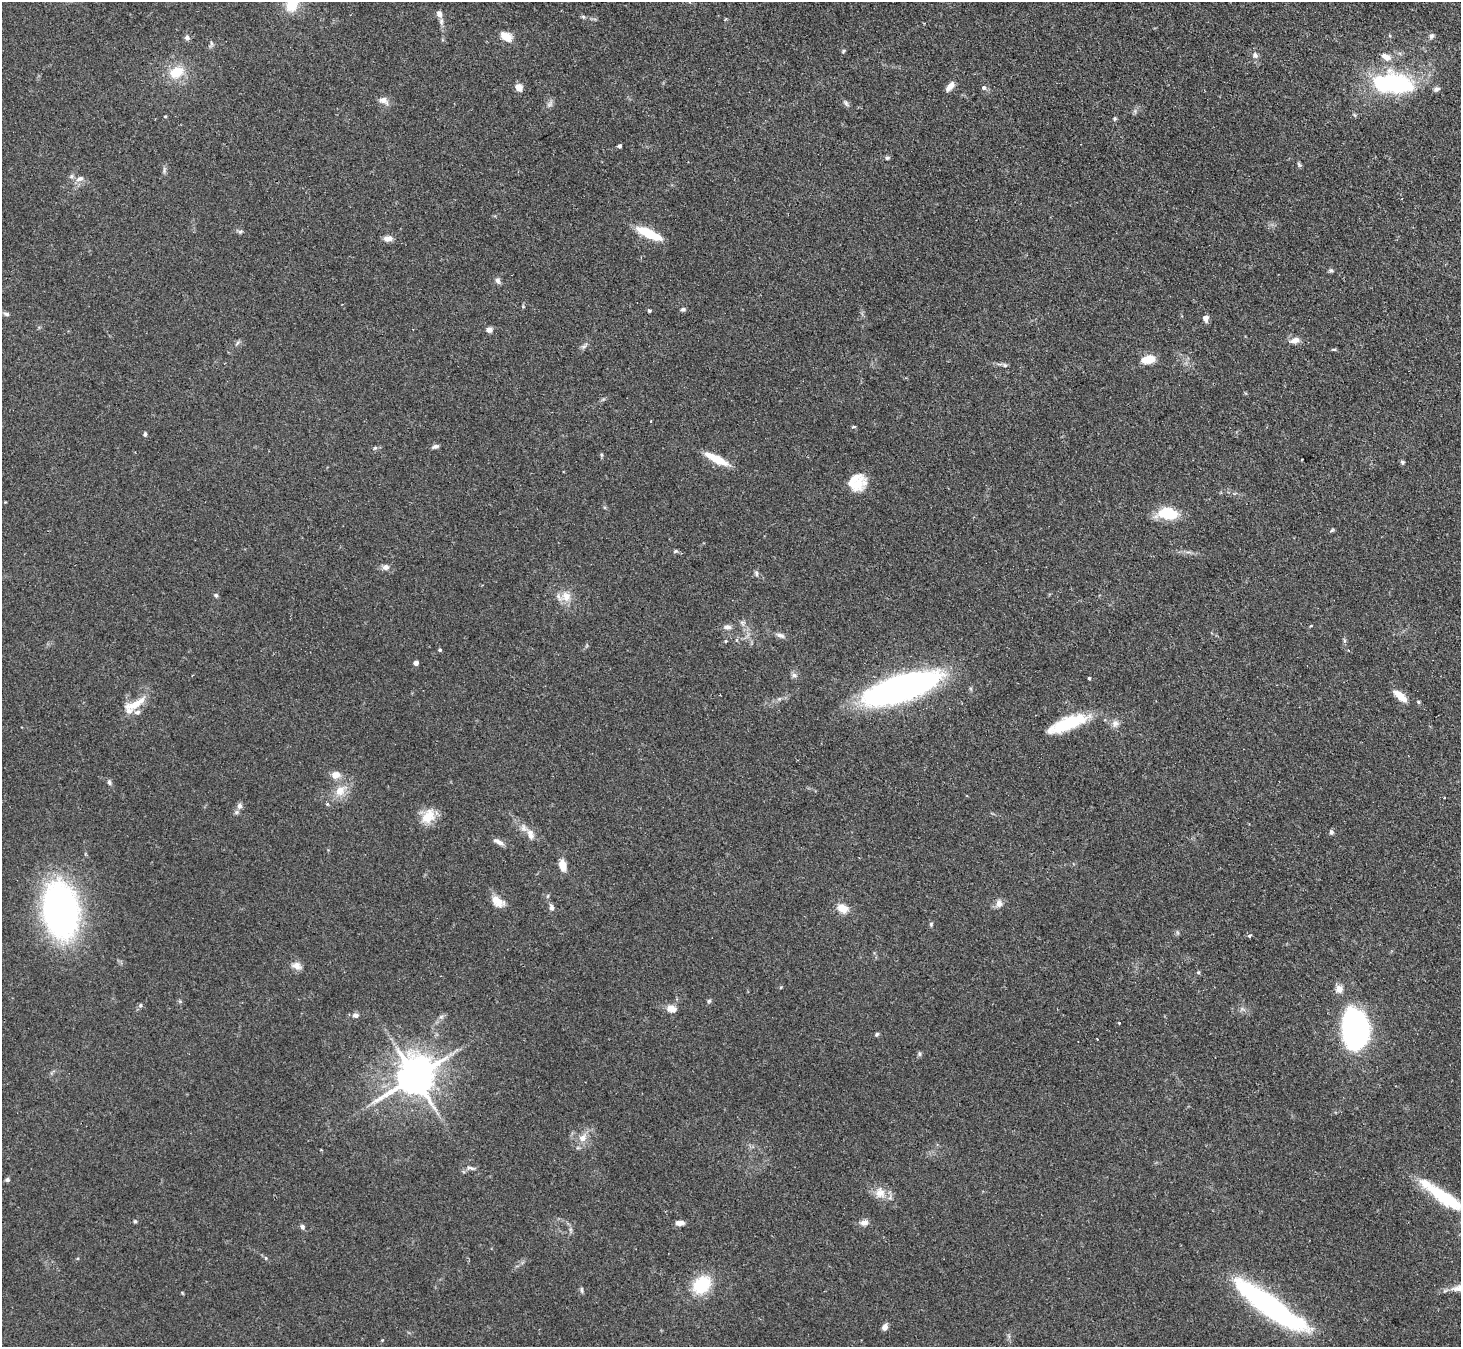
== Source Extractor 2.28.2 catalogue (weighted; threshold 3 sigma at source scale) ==
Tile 10 of 4 x 4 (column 2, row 3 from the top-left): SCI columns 1491-2949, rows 1519-2863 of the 5898 x 5865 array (HDU 1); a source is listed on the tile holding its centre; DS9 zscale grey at full resolution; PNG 1463 x 1349 px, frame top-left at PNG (2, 2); no overlay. Shown black and unused: <1% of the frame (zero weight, under 2 of 3 exposures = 3% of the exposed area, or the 3 px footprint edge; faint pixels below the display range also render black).
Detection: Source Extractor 2.28.2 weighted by HDU 2 'WHT'; one run over the whole footprint, this tile lists its part. Background 0.0955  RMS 0.0063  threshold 0.0281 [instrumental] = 3 sigma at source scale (4.5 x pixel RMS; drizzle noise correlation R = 1.50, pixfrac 1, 0.05/0.05 arcsec/px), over >= 5 px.
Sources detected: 120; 1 inside a brighter object's white glare — not listed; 5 inside a brighter listed object's ellipse — not listed separately; the other 114 listed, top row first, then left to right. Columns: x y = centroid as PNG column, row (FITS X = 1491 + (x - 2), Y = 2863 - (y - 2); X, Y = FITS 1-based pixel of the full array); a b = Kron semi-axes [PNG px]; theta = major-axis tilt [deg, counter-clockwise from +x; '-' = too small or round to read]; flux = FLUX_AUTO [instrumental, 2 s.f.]
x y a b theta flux
292 5 15 12 55 12
439 14 10 8 -64 3
583 17 6 5 - 0.96
506 36 13 8 -32 8.2
1431 36 8 6 70 1.6
187 38 7 6 - 1.8
211 44 9 4 65 1.3
1255 55 7 6 - 2
1386 57 12 8 -28 4.6
176 72 19 13 26 14
1389 83 35 19 -4 65
950 86 12 6 50 4.4
519 87 8 6 -45 5
983 88 6 6 - 1.6
1436 89 8 6 25 1.6
384 100 14 9 -28 3.7
846 103 10 5 -58 1.5
165 116 4 3 - 0.67
1115 118 6 4 -89 0.82
620 146 4 4 - 1
887 158 6 5 - 1.1
1299 164 8 4 -69 1
164 170 11 2 90 1.1
80 179 12 7 17 3.1
240 232 6 5 - 1.1
649 233 29 8 -25 19
388 238 10 7 4 3.6
1331 270 6 6 - 1.1
498 281 9 6 -62 1.8
683 309 6 5 - 1.3
649 311 4 4 - 0.79
6 314 9 5 -16 1.5
1205 318 7 6 - 3.2
489 330 7 5 -4 3.1
1295 340 14 8 17 3.8
584 346 11 5 30 1.7
1334 349 7 3 -8 0.73
1148 359 13 7 10 12
1005 365 7 5 -44 1.2
651 421 3 2 - 0.66
853 427 6 3 1 0.65
145 434 5 4 - 1.1
435 446 9 5 18 1.5
375 448 6 5 - 1
602 455 5 3 - 0.78
717 459 28 8 -27 13
1402 462 6 5 - 1.1
858 483 24 16 43 12
5 502 3 3 - 0.42
1168 513 23 13 -6 19
1332 530 8 4 36 0.8
675 551 6 5 - 0.91
385 567 8 6 10 3
756 573 8 4 -77 1.3
216 595 6 5 - 1
566 596 15 13 -60 7.4
727 627 10 6 5 2.5
780 635 13 5 -18 2.3
725 641 4 4 - 0.78
440 650 4 4 - 0.91
416 663 4 4 - 3.6
794 675 8 6 -11 1.8
1089 678 3 3 - 0.77
901 688 68 21 17 230
1400 696 20 7 -42 7.1
1418 702 5 4 - 0.8
135 704 35 10 26 11
1068 723 46 13 21 31
1115 723 10 8 65 3.1
335 775 9 7 10 5.8
109 782 8 5 -79 1.3
340 791 14 12 49 8.2
1444 798 3 2 - 0.42
327 804 5 4 - 0.69
239 806 8 7 - 2.2
428 816 21 15 52 11
1331 832 6 6 - 1.3
530 834 14 8 -76 4.5
499 842 16 6 -30 2.9
563 865 12 7 -76 7
498 901 17 10 -34 7.3
999 903 10 8 90 3.5
551 907 8 6 -78 2.1
842 908 13 9 -22 7.1
61 910 47 29 -82 220
931 924 6 5 - 0.89
1250 936 6 4 36 1.1
296 965 13 9 -16 3.9
1198 972 5 3 - 0.71
1339 989 10 9 - 3.8
709 1001 5 5 - 0.97
141 1005 5 3 - 0.76
671 1008 10 7 -28 5.9
355 1015 9 7 -6 2.1
441 1017 7 4 19 1.2
1119 1023 3 3 - 0.85
1356 1029 33 21 -83 170
876 1034 6 4 42 0.94
919 1054 6 4 -90 1
414 1076 12 10 42 1800
583 1138 11 9 49 5.1
471 1168 12 4 -16 1.9
7 1180 6 5 - 1.2
880 1193 15 14 - 7.1
1444 1197 46 12 -33 38
135 1221 5 4 - 0.74
680 1223 9 5 0 3.5
864 1223 12 7 11 3
302 1227 7 5 -75 1.6
266 1258 5 3 - 0.63
702 1285 19 15 43 28
581 1290 9 3 -79 1
1272 1307 87 18 -35 130
885 1327 7 6 - 3.2
Isophote crosses this tile's border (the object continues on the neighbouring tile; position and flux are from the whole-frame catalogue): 2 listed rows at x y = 292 5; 1444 1197